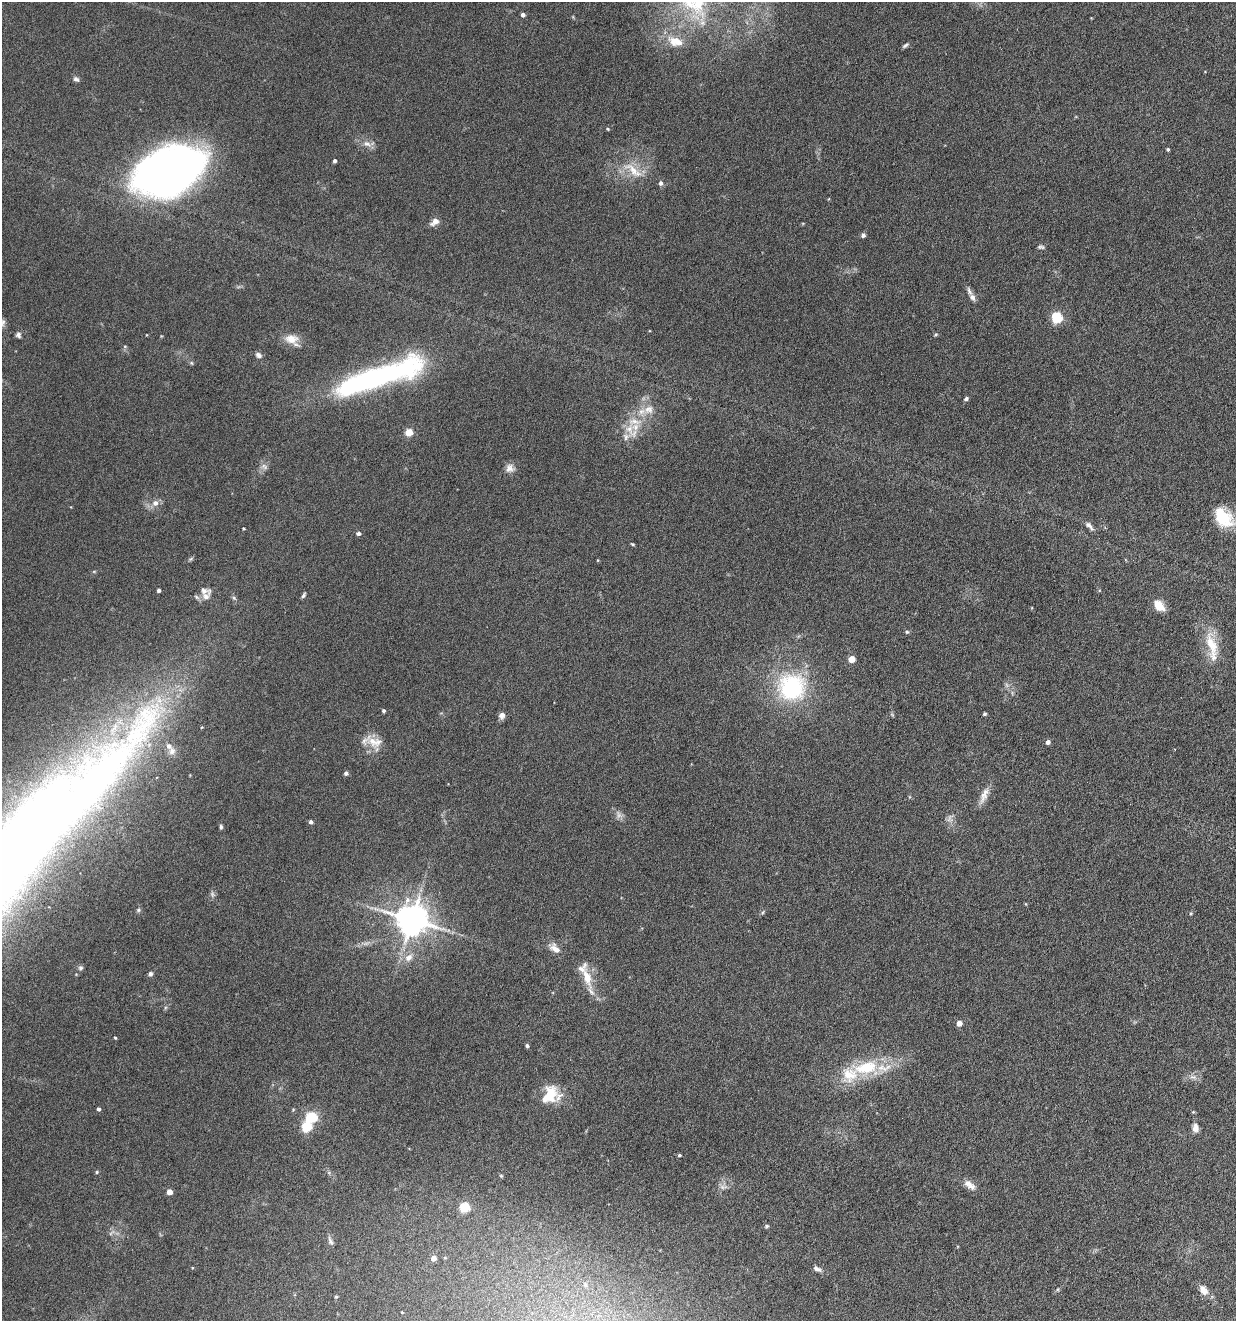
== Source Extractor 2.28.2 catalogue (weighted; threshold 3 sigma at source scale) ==
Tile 6 of 4 x 4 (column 2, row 2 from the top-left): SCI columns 1371-2604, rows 2643-3961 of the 5336 x 5285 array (HDU 1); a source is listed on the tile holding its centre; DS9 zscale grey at full resolution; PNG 1238 x 1323 px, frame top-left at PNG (2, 2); no overlay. Nothing masked; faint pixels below the display range render black.
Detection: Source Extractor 2.28.2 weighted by HDU 2 'WHT'; one run over the whole footprint, this tile lists its part. Background 0.154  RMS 0.0064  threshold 0.0261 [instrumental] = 3 sigma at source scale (4.09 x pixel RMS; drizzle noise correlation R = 1.36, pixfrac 0.8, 0.05/0.05 arcsec/px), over >= 5 px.
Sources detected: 94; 2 too faint to see at this stretch — not listed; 8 inside a brighter listed object's ellipse — not listed separately; the other 84 listed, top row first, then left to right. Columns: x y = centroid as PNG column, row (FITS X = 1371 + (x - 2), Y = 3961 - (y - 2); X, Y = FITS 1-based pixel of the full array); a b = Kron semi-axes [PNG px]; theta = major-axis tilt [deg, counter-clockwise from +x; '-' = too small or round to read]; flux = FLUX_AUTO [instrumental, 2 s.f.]
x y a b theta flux
523 15 4 4 - 1.9
675 41 21 13 -13 9.3
905 45 9 4 37 1.3
76 79 8 6 -28 1.5
367 144 13 6 -22 3.2
1168 149 4 3 - 0.78
335 161 4 3 - 1.5
633 170 34 11 -39 11
170 171 60 38 25 360
661 183 6 5 - 1.7
435 222 12 7 35 3.4
863 235 6 5 - 1.3
1041 247 9 5 -1 1.1
972 297 9 7 -59 2.2
1057 317 5 5 - 51
2 324 13 7 52 2.4
936 334 5 4 - 0.73
18 335 7 6 - 1.6
291 339 19 12 -1 7
125 346 5 4 - 0.65
258 355 8 6 -36 2
191 363 5 5 - 0.72
377 377 97 19 18 150
966 399 5 4 - 1.3
649 409 14 13 - 6.9
629 429 16 12 -90 7.9
409 432 5 5 - 15
510 468 12 11 - 3.6
155 503 9 8 - 3.4
1224 518 26 17 -49 19
1089 526 14 6 -46 2.4
358 533 5 5 - 1.7
633 544 5 3 - 0.57
159 590 3 3 - 1.4
303 595 7 4 58 1
206 596 14 11 23 4
1159 606 12 8 -47 8.6
907 632 5 5 - 0.82
1212 645 39 14 -76 16
851 659 5 5 - 8.9
791 687 33 33 - 58
384 711 4 4 - 1
985 714 4 4 - 0.86
502 715 8 7 - 2.5
375 742 24 13 -9 8.8
1048 742 5 5 - 2
172 751 10 9 - 3
346 773 5 5 - 1.2
984 795 25 8 68 5.4
949 818 12 4 65 1.8
311 822 4 4 - 1.3
221 827 6 4 -80 1
138 910 6 5 - 0.97
763 912 6 3 71 0.7
1191 913 4 4 - 0.65
412 919 9 9 - 1100
366 943 7 4 19 1.5
555 948 15 9 -40 4.6
408 957 12 9 35 4.6
80 968 7 6 - 1.4
151 974 6 5 - 1.2
587 977 38 9 -77 11
959 1023 5 5 - 4.4
115 1038 3 3 - 0.55
527 1045 4 4 - 1.1
866 1068 38 18 9 30
1193 1077 11 6 -13 2.4
549 1095 21 14 60 17
98 1109 4 3 - 1.4
311 1117 5 5 - 46
307 1127 5 5 - 37
1195 1128 10 7 -87 3.4
679 1155 4 3 - 0.93
97 1172 4 4 - 0.69
969 1185 18 8 -39 4.4
169 1192 4 4 - 6.3
465 1207 5 5 - 37
767 1226 6 4 16 0.89
330 1241 10 6 -61 1.8
433 1258 5 4 - 4.4
445 1258 5 3 - 0.54
817 1269 12 6 -28 2.1
1203 1290 15 9 -50 4.3
336 1297 4 4 - 0.73
Isophote crosses this tile's border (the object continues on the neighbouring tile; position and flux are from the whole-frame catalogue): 1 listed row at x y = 2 324